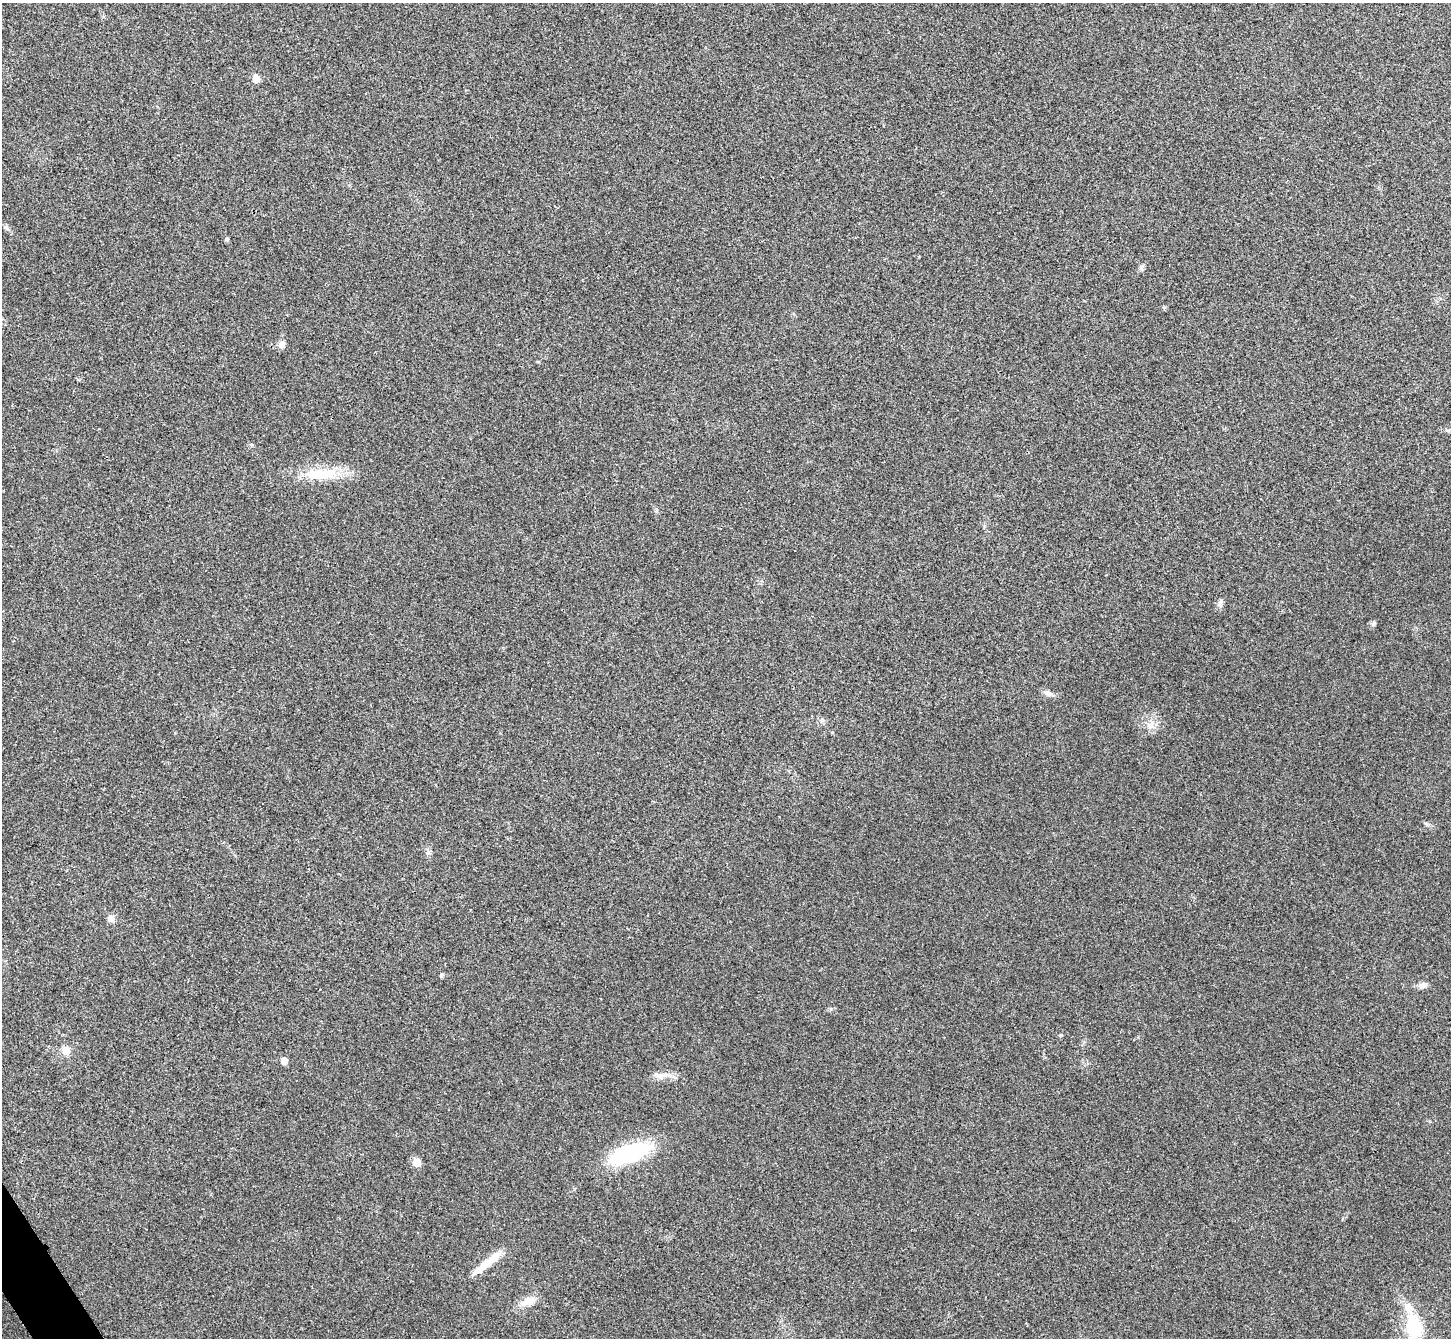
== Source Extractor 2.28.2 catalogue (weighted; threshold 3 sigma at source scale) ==
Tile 7 of 4 x 4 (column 3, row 2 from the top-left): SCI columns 2907-4355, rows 2836-4171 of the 5814 x 5806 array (HDU 1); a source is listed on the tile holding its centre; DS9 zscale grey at full resolution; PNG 1453 x 1340 px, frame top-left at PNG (2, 3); no overlay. Shown black and unused: <1% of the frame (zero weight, under 3 of 4 exposures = <1% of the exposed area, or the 3 px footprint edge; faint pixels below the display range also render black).
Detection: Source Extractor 2.28.2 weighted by HDU 2 'WHT'; one run over the whole footprint, this tile lists its part. Background 0.0679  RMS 0.007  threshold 0.0314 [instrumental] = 3 sigma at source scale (4.5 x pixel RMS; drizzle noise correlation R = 1.50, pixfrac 1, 0.05/0.05 arcsec/px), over >= 5 px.
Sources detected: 25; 1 inside a brighter listed object's ellipse — not listed separately; the other 24 listed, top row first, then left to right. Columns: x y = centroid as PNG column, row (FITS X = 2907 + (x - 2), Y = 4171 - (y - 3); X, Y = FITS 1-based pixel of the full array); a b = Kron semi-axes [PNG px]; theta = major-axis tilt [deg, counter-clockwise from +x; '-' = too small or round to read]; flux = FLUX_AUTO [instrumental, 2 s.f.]
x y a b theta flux
256 78 6 5 - 11
6 228 10 5 -47 1.8
227 239 5 4 - 1.4
1141 267 8 5 45 1.6
282 344 10 8 35 3.1
320 474 48 15 2 25
1220 603 10 6 67 2.4
1373 624 8 6 60 1.5
1047 693 12 7 -27 3.1
1151 725 11 10 - 5.2
832 732 4 3 - 0.54
428 852 8 5 -19 1.6
111 918 8 8 - 3.6
441 975 6 4 53 1.2
1423 985 12 7 8 3.6
1061 1035 6 4 89 0.8
66 1051 9 8 - 6.1
284 1061 5 5 - 7.9
661 1076 19 8 13 6
630 1154 48 17 21 60
417 1162 6 5 - 13
487 1263 46 7 39 14
528 1301 21 10 21 8.5
1414 1327 29 18 -81 34
Unlisted compact peaks at least as high as the median listed source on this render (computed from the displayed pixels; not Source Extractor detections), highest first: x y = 1427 824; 831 1009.